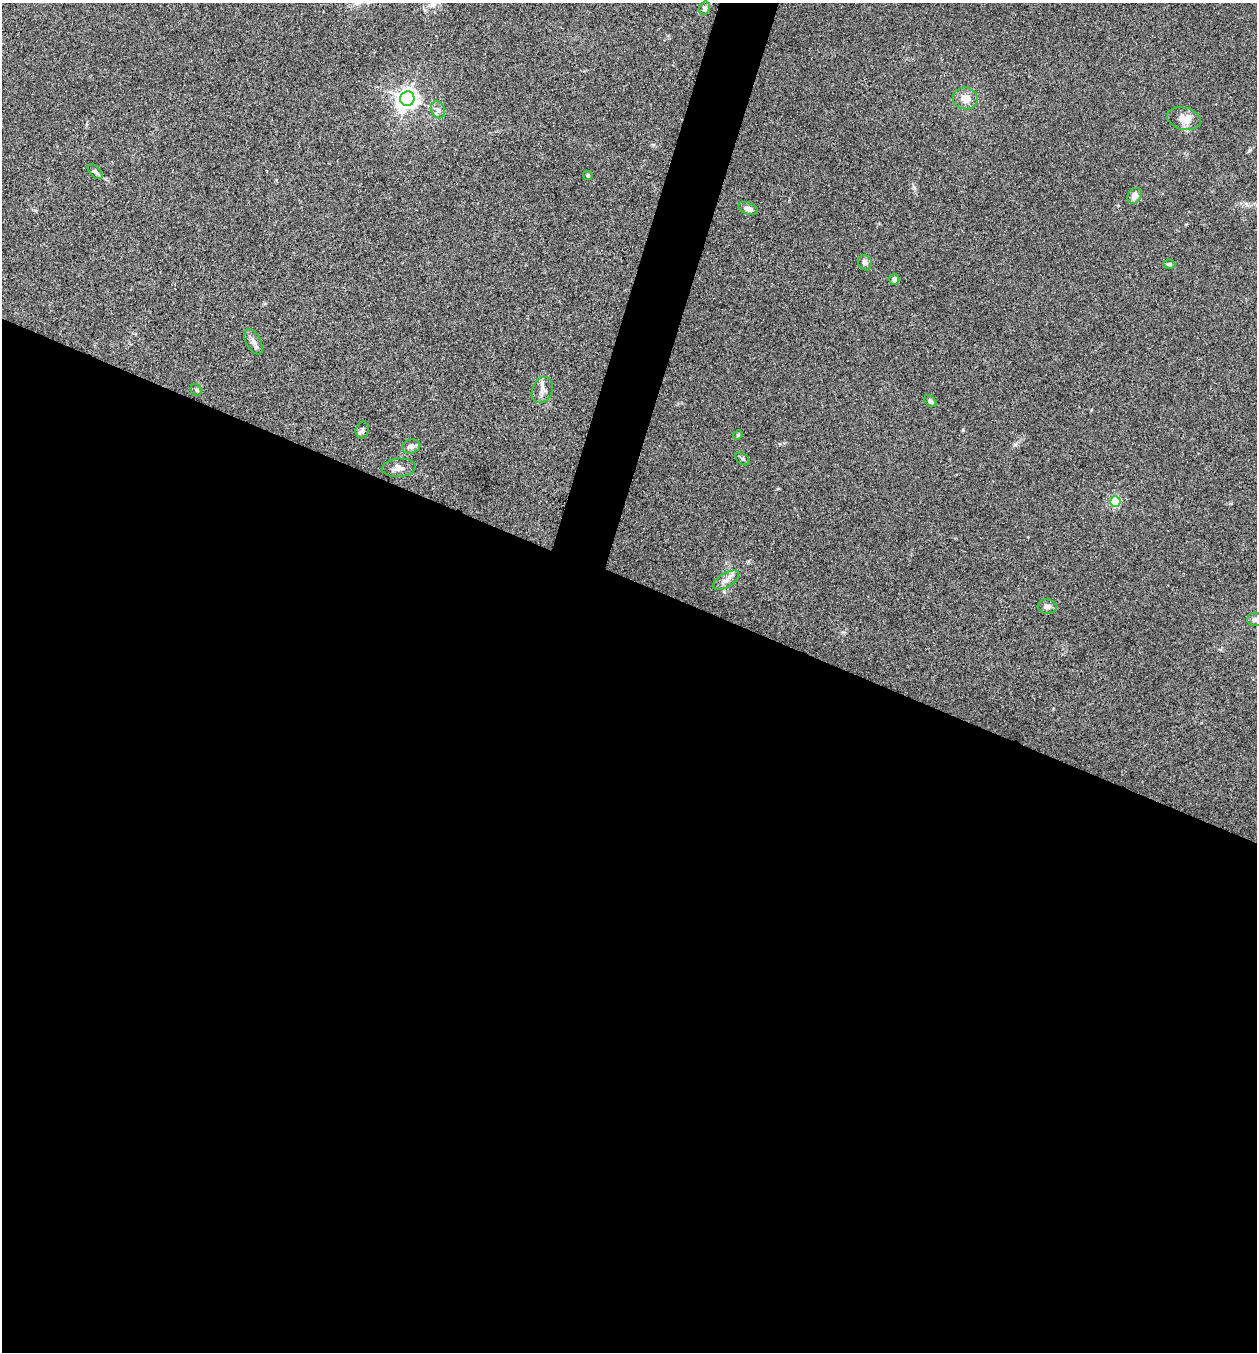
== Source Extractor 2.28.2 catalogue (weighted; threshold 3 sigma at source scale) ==
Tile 14 of 4 x 4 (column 2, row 4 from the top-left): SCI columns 1520-2774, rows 2-1351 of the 5419 x 5403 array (HDU 1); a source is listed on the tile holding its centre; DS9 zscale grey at full resolution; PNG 1259 x 1354 px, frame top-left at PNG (2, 3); each listed source drawn as its Kron ellipse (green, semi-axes under 4 px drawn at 4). Shown black and unused: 59% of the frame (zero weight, under 3 of 4 exposures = <1% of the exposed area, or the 3 px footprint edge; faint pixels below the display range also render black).
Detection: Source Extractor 2.28.2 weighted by HDU 2 'WHT'; one run over the whole footprint, this tile lists its part. Background 0.0288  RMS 0.0045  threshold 0.0202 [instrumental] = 3 sigma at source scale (4.5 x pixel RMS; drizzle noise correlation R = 1.50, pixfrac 1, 0.05/0.05 arcsec/px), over >= 5 px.
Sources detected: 26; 1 inside a brighter listed object's ellipse — not listed separately; the other 25 listed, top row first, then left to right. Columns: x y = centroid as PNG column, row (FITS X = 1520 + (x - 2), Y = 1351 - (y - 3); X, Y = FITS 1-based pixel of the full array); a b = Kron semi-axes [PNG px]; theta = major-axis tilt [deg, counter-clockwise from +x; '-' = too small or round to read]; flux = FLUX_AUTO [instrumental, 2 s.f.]
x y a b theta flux
705 8 6 5 - 1.3
965 98 12 11 - 4.7
407 99 7 7 - 280
438 110 9 6 -63 1.7
1184 119 17 11 -13 6.1
95 172 9 5 -46 1.2
588 175 5 4 - 0.56
1134 196 8 6 53 3.9
748 208 10 5 -21 2.3
865 263 8 6 -64 1.7
1169 264 6 4 -5 0.88
894 279 5 5 - 1.4
253 342 14 7 -61 2.2
196 390 6 5 - 0.71
542 390 13 10 65 2.9
930 401 7 4 -41 1.2
362 430 8 6 77 1.2
738 435 5 4 - 0.52
411 446 9 7 15 2.1
743 459 8 5 -37 0.85
399 468 17 9 4 3.2
1115 502 5 5 - 42
726 580 15 7 32 2.7
1047 607 9 7 -6 2.2
1254 619 7 7 - 1.3